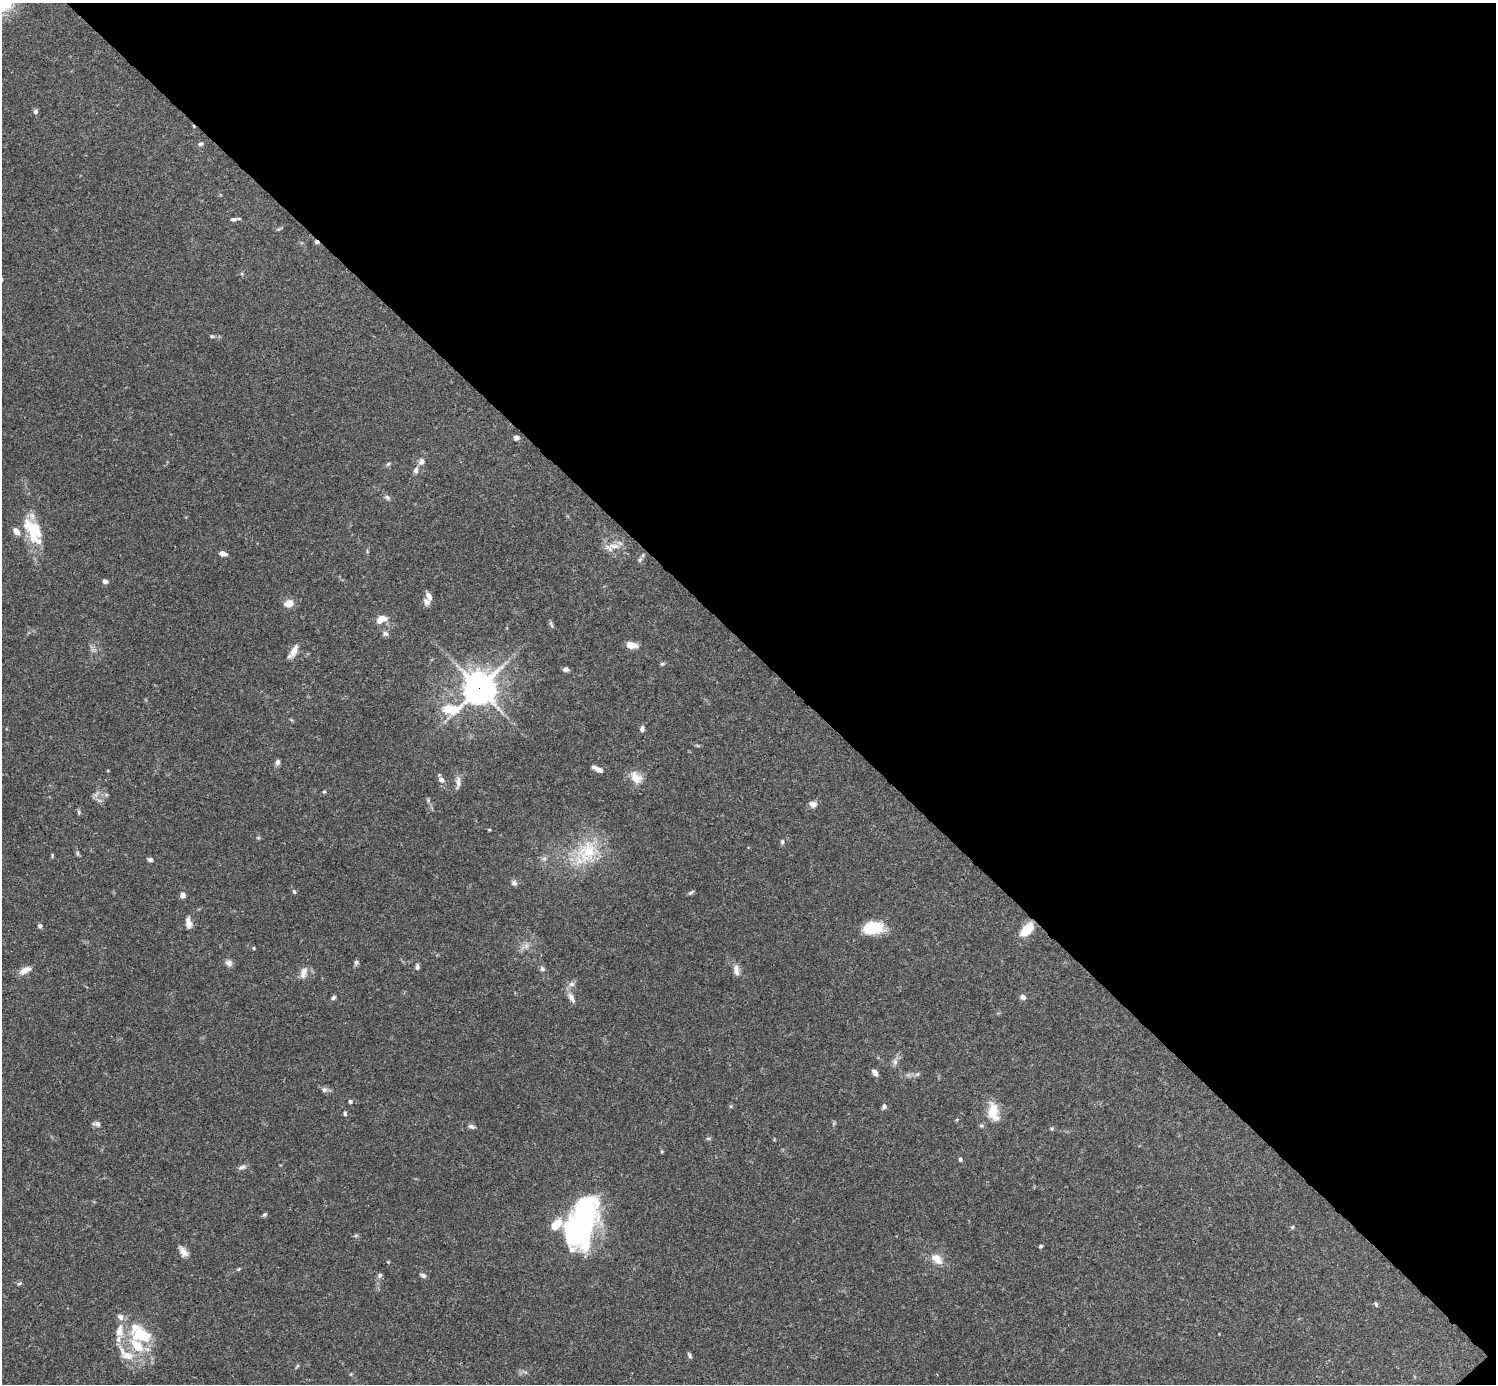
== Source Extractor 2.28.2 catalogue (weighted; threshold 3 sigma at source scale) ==
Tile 8 of 4 x 4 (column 4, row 2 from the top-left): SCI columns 4485-5978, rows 2920-4301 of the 5982 x 5981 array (HDU 1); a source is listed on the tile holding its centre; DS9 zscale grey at full resolution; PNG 1498 x 1386 px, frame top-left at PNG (2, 3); no overlay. Shown black and unused: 47% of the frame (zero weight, under 3 of 4 exposures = <1% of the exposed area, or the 3 px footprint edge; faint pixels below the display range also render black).
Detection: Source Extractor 2.28.2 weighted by HDU 2 'WHT'; one run over the whole footprint, this tile lists its part. Background 0.0692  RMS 0.0032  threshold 0.0144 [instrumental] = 3 sigma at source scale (4.5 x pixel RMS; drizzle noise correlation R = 1.50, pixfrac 1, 0.05/0.05 arcsec/px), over >= 5 px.
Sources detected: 107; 2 inside a brighter object's white glare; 1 cosmic-ray / hot-pixel residue — not listed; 8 inside a brighter listed object's ellipse — not listed separately; the other 96 listed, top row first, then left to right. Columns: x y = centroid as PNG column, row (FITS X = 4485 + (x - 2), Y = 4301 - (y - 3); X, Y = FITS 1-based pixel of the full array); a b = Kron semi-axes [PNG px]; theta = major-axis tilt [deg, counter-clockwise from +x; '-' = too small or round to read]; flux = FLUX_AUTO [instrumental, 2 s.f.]
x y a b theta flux
35 111 6 5 - 0.86
201 144 7 5 15 0.78
233 219 8 5 12 0.83
212 336 6 4 -41 0.43
516 438 7 6 - 0.92
421 462 9 8 - 1.4
388 464 7 4 45 0.49
416 470 9 6 83 1.1
387 497 8 5 -49 0.74
34 531 32 18 -68 12
614 546 18 7 -2 2.7
223 554 7 5 -15 1.7
640 559 8 5 63 0.71
105 581 7 5 -24 0.88
429 596 10 6 -62 1.6
289 603 9 7 20 3.4
381 619 15 8 24 3.1
551 625 10 4 -66 0.59
385 633 8 6 -41 0.94
631 645 11 6 -9 3.5
294 651 17 7 64 2.6
662 664 6 4 0 0.43
566 669 6 5 - 1.1
479 688 11 11 - 440
450 709 27 12 8 10
642 729 7 5 72 1
277 762 7 5 69 0.99
598 769 12 5 -26 1.9
636 777 17 12 -43 3.9
441 780 8 6 -45 1.3
458 782 18 6 87 1.6
324 792 4 4 - 0.35
428 800 5 5 - 0.44
813 804 10 7 -15 1.5
79 812 7 4 -83 0.5
489 830 5 3 - 0.29
258 838 6 3 19 0.37
782 842 6 5 - 0.57
587 852 37 27 57 17
77 853 6 4 71 0.4
52 855 7 2 85 0.3
544 858 7 6 - 0.81
150 859 6 5 - 0.75
514 883 8 7 - 0.93
294 892 6 4 -62 0.49
691 892 8 4 37 0.54
182 895 6 5 - 1.5
188 923 14 7 -80 1.9
40 926 5 5 - 0.68
875 927 20 15 -21 8
1027 929 19 10 49 5.8
526 946 8 6 56 1.3
254 948 4 4 - 0.32
356 962 8 6 73 0.67
229 963 9 8 - 1.2
417 967 8 5 -81 0.79
542 969 7 6 - 0.76
25 970 14 7 28 2.7
736 970 16 7 -83 1.8
303 973 17 8 71 2.2
571 984 8 7 - 1.1
1023 997 7 5 -28 1.2
333 998 7 5 44 0.62
571 998 15 7 -61 1.8
895 1062 9 6 -90 1.1
875 1072 8 5 -51 1.4
917 1074 6 5 - 0.55
324 1090 7 7 - 0.89
350 1101 5 5 - 0.52
884 1106 5 5 - 0.86
993 1112 25 13 -81 6.1
345 1114 5 5 - 0.53
97 1124 9 6 -10 1
471 1126 9 5 -21 0.8
981 1126 6 5 - 0.55
708 1138 6 4 -18 0.41
960 1159 5 4 - 0.53
242 1167 11 5 16 0.99
264 1214 6 5 - 0.51
584 1216 58 25 79 64
556 1225 17 9 24 6.8
1292 1227 5 5 - 0.44
356 1235 6 4 19 0.45
1041 1246 4 4 - 0.48
183 1252 13 7 -55 2.2
937 1259 18 10 -41 3.9
388 1262 4 4 - 0.27
238 1269 6 3 34 0.33
380 1275 7 6 - 0.71
423 1275 8 5 -29 0.76
19 1283 7 3 10 0.48
1376 1304 6 4 -68 0.46
139 1334 35 22 -17 14
127 1355 18 12 -11 4.7
689 1355 8 4 -65 0.67
297 1366 7 3 53 0.4
Overlapping masked pixels (flux is a lower limit): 1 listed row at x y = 479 688